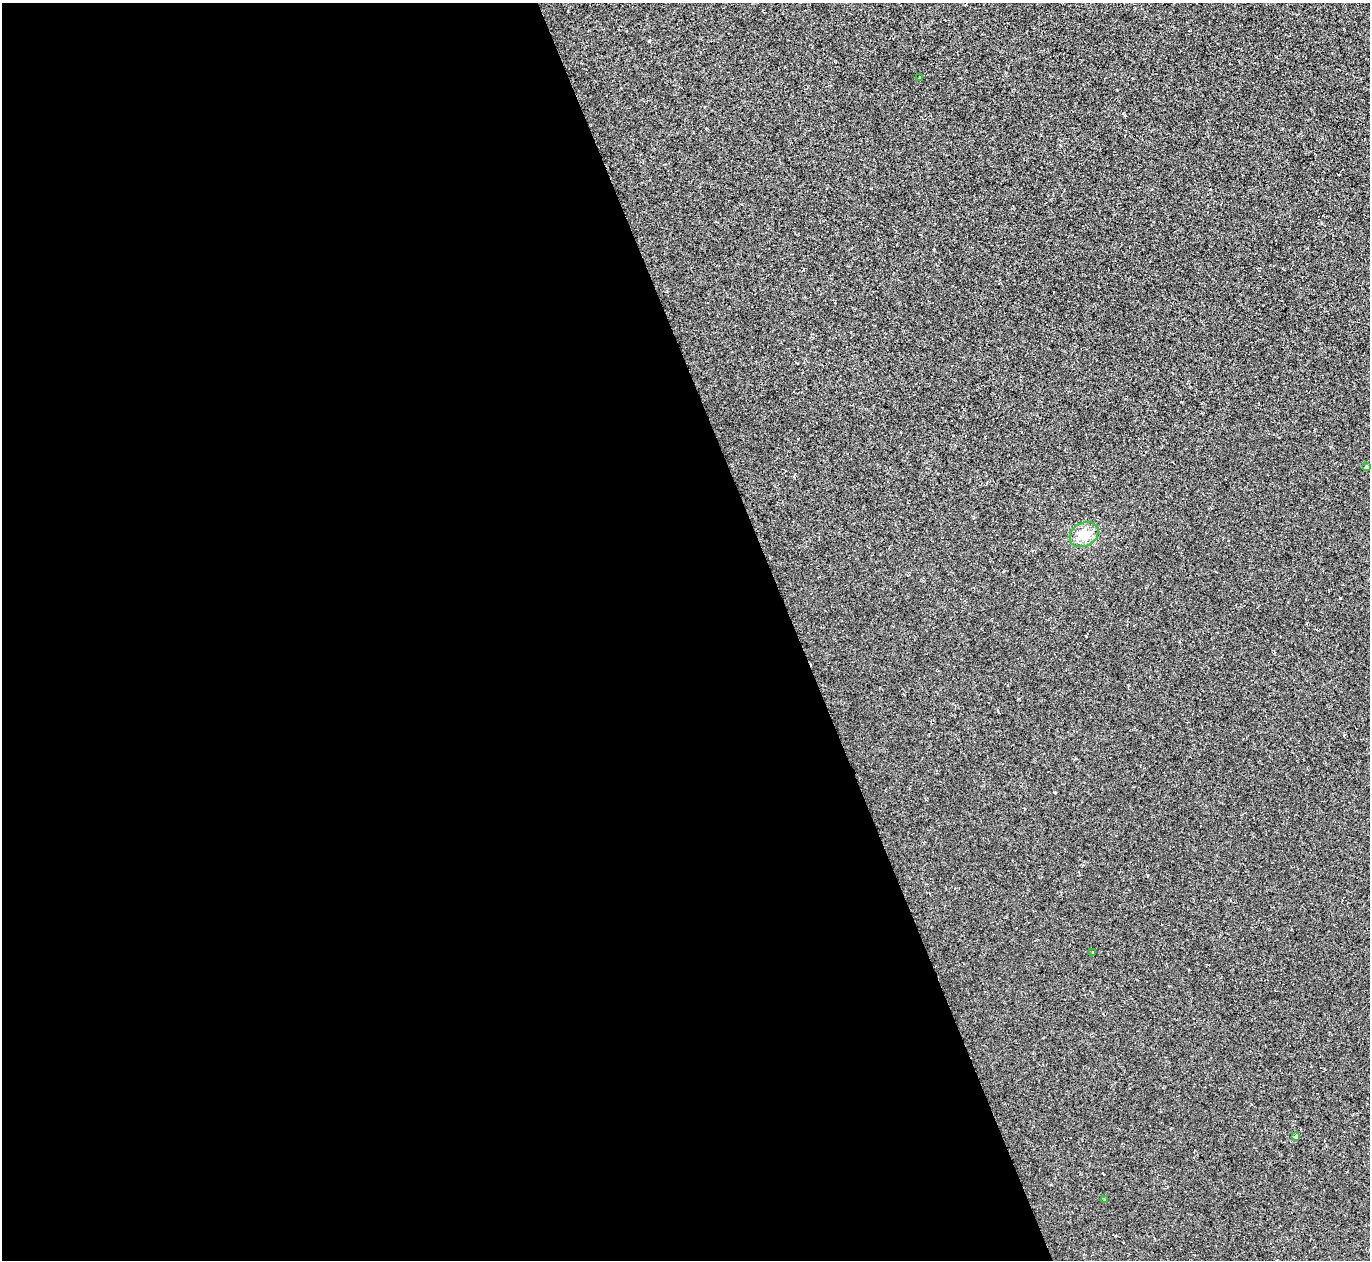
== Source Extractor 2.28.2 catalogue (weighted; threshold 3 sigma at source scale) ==
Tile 9 of 4 x 4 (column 1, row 3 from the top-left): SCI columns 1-1368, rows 1407-2664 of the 5471 x 5459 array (HDU 1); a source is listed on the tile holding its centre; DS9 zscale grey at full resolution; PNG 1372 x 1262 px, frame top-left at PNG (2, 3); each listed source drawn as its Kron ellipse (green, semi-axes under 4 px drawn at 4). Shown black and unused: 58% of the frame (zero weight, under 2 of 3 exposures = <1% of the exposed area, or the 3 px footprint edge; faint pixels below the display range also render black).
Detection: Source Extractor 2.28.2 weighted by HDU 2 'WHT'; one run over the whole footprint, this tile lists its part. Background -4.43e-06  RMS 0.0032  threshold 0.0146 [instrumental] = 3 sigma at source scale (4.5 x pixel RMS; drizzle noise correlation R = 1.50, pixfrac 1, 0.05/0.05 arcsec/px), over >= 5 px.
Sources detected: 6; all 6 listed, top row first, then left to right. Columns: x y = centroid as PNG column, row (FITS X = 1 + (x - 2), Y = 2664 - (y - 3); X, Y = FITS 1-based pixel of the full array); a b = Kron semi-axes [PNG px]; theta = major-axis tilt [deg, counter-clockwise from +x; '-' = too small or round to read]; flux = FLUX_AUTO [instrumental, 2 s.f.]
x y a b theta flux
919 78 3 3 - 0.62
1366 467 3 3 - 0.82
1084 534 15 12 28 4.5
1093 952 4 3 - 0.24
1296 1136 4 3 - 0.57
1105 1200 4 3 - 0.28